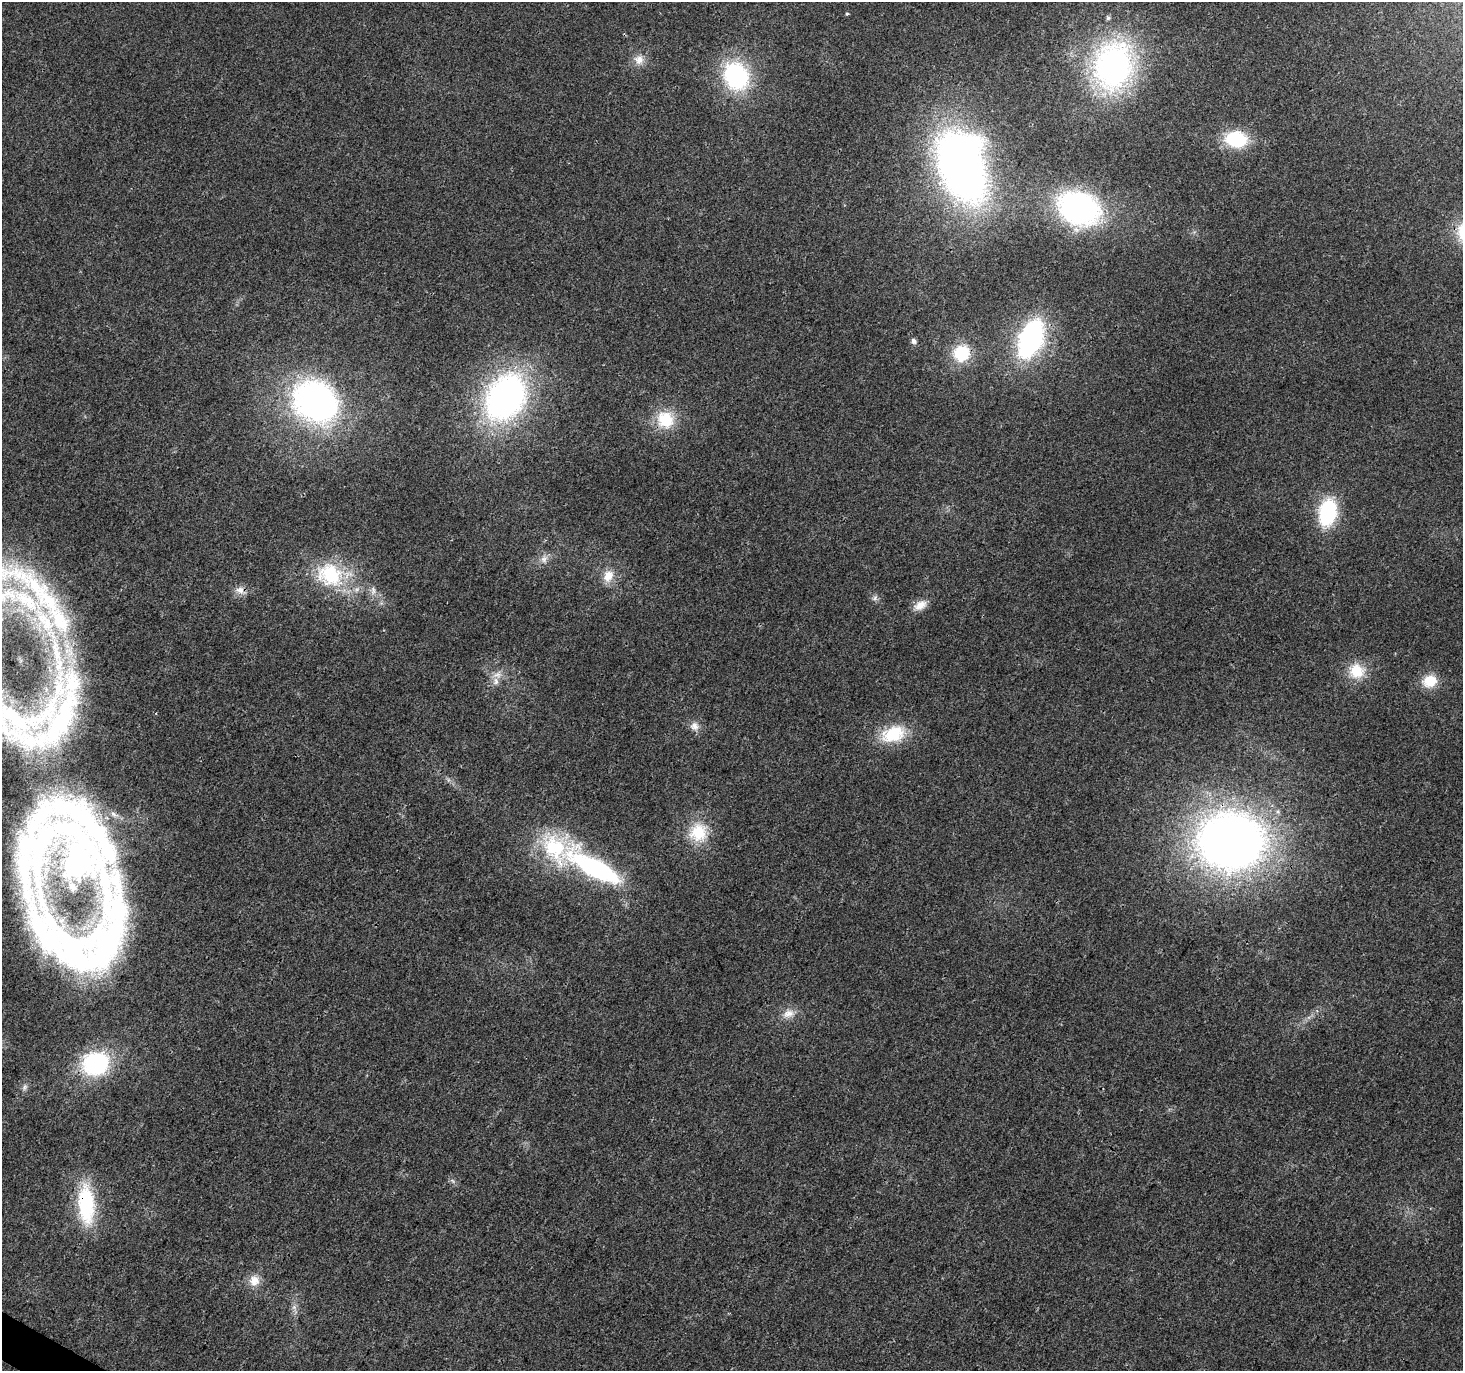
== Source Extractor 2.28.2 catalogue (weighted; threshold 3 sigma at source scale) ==
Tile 7 of 4 x 4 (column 3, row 2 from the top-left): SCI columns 2925-4385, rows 2933-4301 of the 5855 x 5931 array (HDU 1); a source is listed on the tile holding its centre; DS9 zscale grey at full resolution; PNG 1465 x 1373 px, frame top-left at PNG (2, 2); no overlay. Shown black and unused: <1% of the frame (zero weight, under 3 of 4 exposures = <1% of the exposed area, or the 3 px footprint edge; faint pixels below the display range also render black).
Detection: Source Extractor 2.28.2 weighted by HDU 2 'WHT'; one run over the whole footprint, this tile lists its part. Background 0.00519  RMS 0.0025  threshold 0.0111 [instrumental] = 3 sigma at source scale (4.5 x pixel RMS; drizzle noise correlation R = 1.50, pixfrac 1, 0.0396/0.0396 arcsec/px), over >= 5 px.
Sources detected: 49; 1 inside a brighter object's white glare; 1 long thin detection or spike segment (spike, bleed or trail) — not listed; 6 inside a brighter listed object's ellipse — not listed separately; the other 41 listed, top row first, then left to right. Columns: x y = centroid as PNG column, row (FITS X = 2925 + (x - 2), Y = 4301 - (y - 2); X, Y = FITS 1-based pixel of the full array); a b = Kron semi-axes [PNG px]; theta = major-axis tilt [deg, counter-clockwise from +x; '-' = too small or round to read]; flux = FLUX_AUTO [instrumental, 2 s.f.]
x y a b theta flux
847 14 4 4 - 0.3
1108 18 7 6 - 0.57
639 60 13 13 - 2.5
1113 66 45 35 77 77
736 76 33 27 -63 28
1236 139 23 17 -5 14
962 169 54 32 -62 180
1079 208 35 27 -23 63
1031 339 26 14 68 64
914 341 7 6 - 0.88
961 353 18 17 - 10
505 397 39 29 59 97
316 401 41 34 -36 82
665 420 21 20 - 8.9
1327 512 27 17 79 20
544 559 13 10 81 1.7
330 575 39 33 -26 18
608 576 16 12 67 3.6
240 590 12 10 -5 1.9
373 590 13 6 90 1.3
19 598 92 30 -17 50
875 598 9 6 73 0.78
920 605 17 11 32 2.8
57 654 20 12 -74 6.2
1356 671 19 19 - 6.5
496 681 12 9 -89 1.9
1430 681 17 14 17 5.5
15 719 98 32 -44 44
694 726 12 11 - 1.9
893 734 33 20 18 11
57 831 145 120 21 160
698 832 26 24 56 9
1230 841 52 44 -3 220
76 864 9 8 - 190
595 868 65 19 -30 47
788 1013 16 11 23 2.7
96 1064 27 23 15 28
25 1087 10 5 76 0.81
86 1204 47 18 -86 20
254 1280 15 14 - 2.9
294 1307 7 5 -45 0.73
Overlapping masked pixels (flux is a lower limit): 1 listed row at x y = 86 1204
Isophote crosses this tile's border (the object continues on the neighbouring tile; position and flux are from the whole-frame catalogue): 3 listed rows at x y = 19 598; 15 719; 57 831